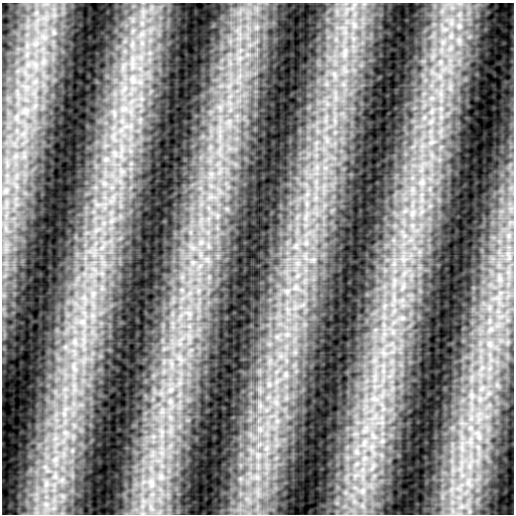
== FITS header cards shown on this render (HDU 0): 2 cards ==
NAXIS1  =                  512
NAXIS2  =                  512

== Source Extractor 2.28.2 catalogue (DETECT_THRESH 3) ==
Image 512 x 512 px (HDU 0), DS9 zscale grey, 1 PNG px = 1 image px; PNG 516 x 516 px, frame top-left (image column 1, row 512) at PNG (2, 3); no overlay
Background -0.0392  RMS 0.032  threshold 0.0947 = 3 sigma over >= 5 px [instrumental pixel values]
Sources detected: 22; all 22 listed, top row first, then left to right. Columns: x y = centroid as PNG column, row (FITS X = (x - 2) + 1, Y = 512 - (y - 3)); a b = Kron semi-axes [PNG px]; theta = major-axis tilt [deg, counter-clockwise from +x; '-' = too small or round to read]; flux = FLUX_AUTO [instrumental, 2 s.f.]
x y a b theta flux
354 25 13 8 -75 23
459 26 10 7 -90 13
451 36 9 7 89 14
345 52 16 6 77 20
441 62 8 5 -90 7.9
441 94 8 4 -72 8.4
432 111 8 4 71 7.4
432 142 12 6 16 16
422 182 12 11 - 29
511 208 7 4 18 5.9
412 213 10 5 82 9.8
6 248 21 7 89 28
287 291 7 5 45 7.7
82 322 12 10 9 27
74 342 10 8 -54 18
170 390 7 4 71 7
162 432 8 4 -72 7.9
356 452 10 8 -53 18
161 477 12 10 -76 27
151 483 18 8 -74 30
362 491 9 8 - 15
248 500 16 7 -45 27